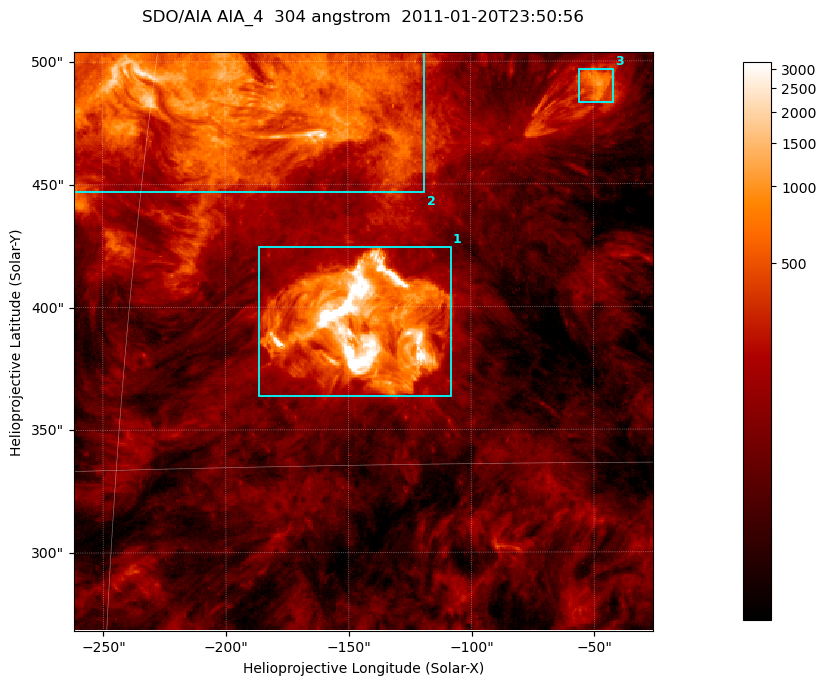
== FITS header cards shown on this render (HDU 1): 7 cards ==
TELESCOP= 'SDO/AIA '           / For AIA: SDO/AIA
INSTRUME= 'AIA_4   '           / For AIA: AIA_ATA1, AIA_ATA2, AIA_ATA3 or AIA_AT
WAVELNTH=                  304 / [angstrom] Wavelength
WAVEUNIT= 'angstrom'           / Wavelength unit: angstrom
DATE-OBS= '2011-01-20T23:50:56.148' / [ISO] Date when observation started; ISO 8
CTYPE1  = 'HPLN-TAN'           / CTYPE1; Typically HPLN
CTYPE2  = 'HPLT-TAN'           / CTYPE2; Typically HPLT

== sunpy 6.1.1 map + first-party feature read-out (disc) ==
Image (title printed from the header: SDO/AIA AIA_4  304 angstrom  2011-01-20T23:50:56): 393 x 393 px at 0.6 arcsec/px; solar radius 975 arcsec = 1625 px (partial field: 1.9% of the solar disc is inside the frame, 100% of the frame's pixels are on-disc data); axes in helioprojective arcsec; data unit not stated in the header (colour bar unlabelled)
Orientation: roll -0.132 deg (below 1 deg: not rotated)
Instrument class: DISC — disc imager (sunpy class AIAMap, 304 A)
Bright regions (active regions / flare kernels): reference = the on-disc median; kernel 3 px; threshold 5 sigma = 339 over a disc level ~103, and >= 1.15x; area >= 154 px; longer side >= 5 px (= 3 arcsec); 3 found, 3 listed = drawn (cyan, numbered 1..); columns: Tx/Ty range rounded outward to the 2 arcsec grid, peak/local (2 s.f.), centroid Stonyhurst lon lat
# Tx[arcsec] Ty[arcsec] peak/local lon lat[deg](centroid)
1 -186..-108 362..426 133 -9 +19
2 -262..-118 446..506 27 -13 +25
3 -56..-42 482..498 11 -3 +25